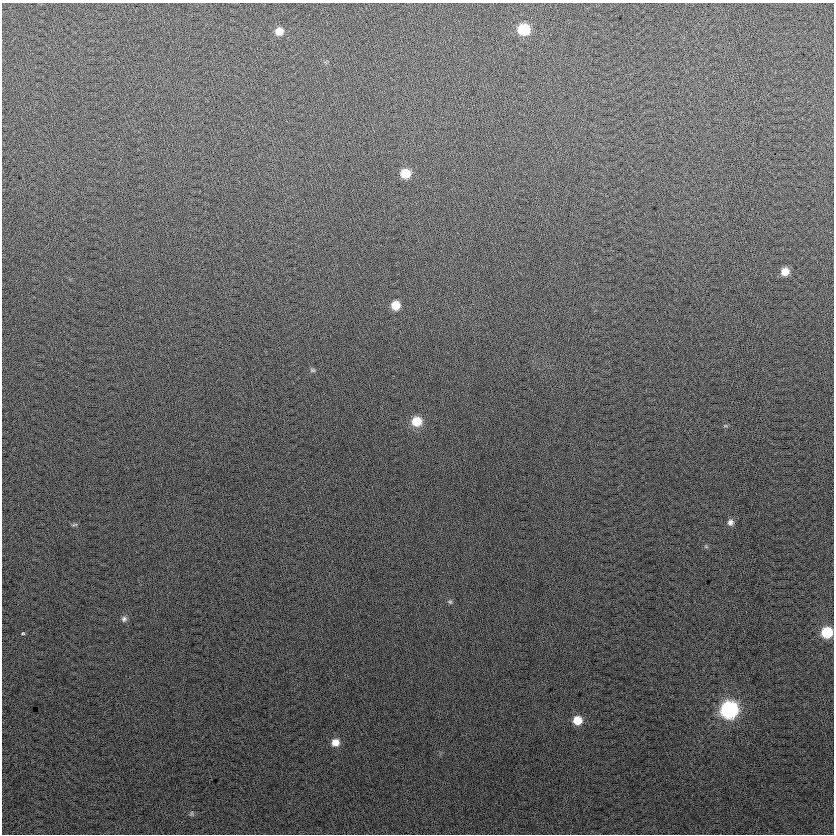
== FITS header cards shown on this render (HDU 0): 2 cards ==
NAXIS1  =                  832
NAXIS2  =                  832

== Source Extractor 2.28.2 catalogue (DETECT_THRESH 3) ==
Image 832 x 832 px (HDU 0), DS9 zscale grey, 1 PNG px = 1 image px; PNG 836 x 836 px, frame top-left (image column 1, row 832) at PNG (2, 3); no overlay
Background 15.2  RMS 14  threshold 41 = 3 sigma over >= 5 px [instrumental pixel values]
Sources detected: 19; all 19 listed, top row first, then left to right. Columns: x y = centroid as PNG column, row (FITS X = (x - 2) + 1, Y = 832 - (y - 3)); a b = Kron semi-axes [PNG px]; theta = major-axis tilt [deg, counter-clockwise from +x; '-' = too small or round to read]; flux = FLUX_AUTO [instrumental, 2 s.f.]
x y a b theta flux
524 29 9 8 - 46000
279 31 8 8 - 9400
405 173 8 8 - 20000
785 271 7 7 - 9700
395 305 7 7 - 15000
313 370 7 5 -2 1800
417 421 10 9 - 20000
725 426 6 4 18 1100
730 522 8 7 - 3900
74 525 9 3 9 1300
706 547 6 4 -19 1200
450 602 7 6 - 1700
124 619 7 7 - 2800
827 632 8 8 - 40000
22 633 4 4 - 1400
729 710 10 9 - 210000
577 720 8 8 - 15000
335 742 8 8 - 9200
192 814 7 6 - 1700
At the frame edge (FLAGS 8, measured only in part): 1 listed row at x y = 827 632